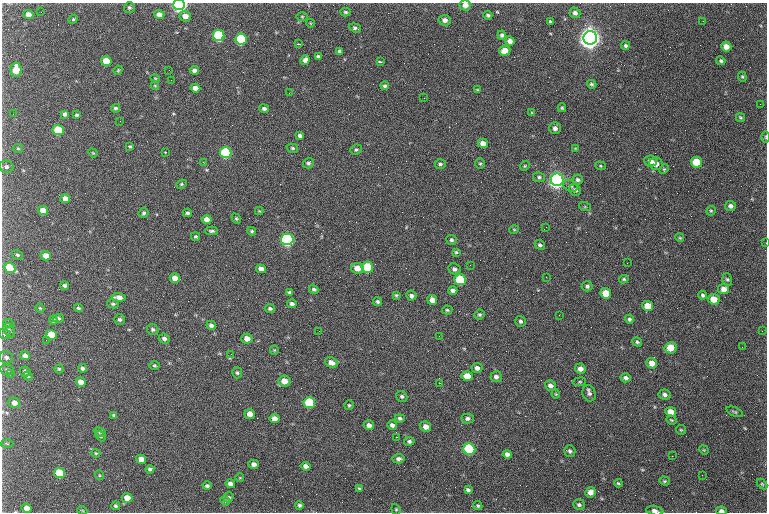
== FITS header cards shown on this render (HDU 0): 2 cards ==
NAXIS1  =                  765 /fastest changing axis
NAXIS2  =                  510 /next to fastest changing axis

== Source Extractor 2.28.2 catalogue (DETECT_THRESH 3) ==
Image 765 x 510 px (HDU 0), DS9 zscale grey, 1 PNG px = 1 image px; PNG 769 x 514 px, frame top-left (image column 1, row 510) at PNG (2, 3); each listed source drawn as its Kron ellipse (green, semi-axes under 4 px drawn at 4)
Background 1200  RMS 11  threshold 32.6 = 3 sigma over >= 5 px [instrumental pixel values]
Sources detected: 247; all 247 listed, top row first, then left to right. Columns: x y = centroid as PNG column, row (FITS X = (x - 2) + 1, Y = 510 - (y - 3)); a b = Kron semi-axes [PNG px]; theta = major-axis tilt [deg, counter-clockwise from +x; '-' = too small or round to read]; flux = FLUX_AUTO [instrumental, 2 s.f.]
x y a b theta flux
179 5 6 5 - 210000
465 5 6 5 - 4600
129 7 5 5 - 1300
41 12 2 2 - 330
345 12 5 4 - 1200
575 13 5 5 - 2200
28 14 5 4 - 5700
159 14 5 4 - 4200
488 15 4 3 - 1300
185 16 6 5 - 5000
302 16 6 4 -1 650
73 19 4 4 - 800
445 20 6 5 - 3400
550 21 4 3 - 1100
703 21 3 2 - 670
310 23 4 2 - 560
355 28 6 3 -18 1400
219 35 6 5 - 78000
502 35 4 4 - 1400
590 38 7 6 - 980000
241 39 6 5 - 66000
510 41 5 4 - 3500
298 44 3 2 - 1700
625 46 4 4 - 1200
726 47 5 5 - 4400
340 51 4 3 - 1700
505 51 5 5 - 8000
318 57 4 4 - 1500
305 60 5 4 - 3000
106 61 5 5 - 16000
721 61 5 4 - 1200
380 62 4 2 - 760
16 70 7 5 -87 17000
118 70 4 4 - 750
169 70 2 2 - 290
194 70 4 4 - 2200
742 77 5 4 - 900
155 78 5 3 - 560
171 80 2 2 - 2600
592 84 5 4 - 1200
155 86 4 4 - 670
385 86 4 4 - 1400
195 88 5 4 - 4500
477 90 3 2 - 770
289 93 2 2 - 690
424 98 3 2 - 630
760 104 2 2 - 2000
116 108 4 4 - 1300
264 108 5 4 - 1700
562 108 4 3 - 880
531 112 3 3 - 1900
13 114 2 2 - 360
65 114 4 4 - 2000
77 115 4 4 - 1200
740 117 5 4 - 930
120 121 2 2 - 320
555 128 6 5 - 2700
58 130 5 5 - 39000
300 136 4 3 - 7100
765 137 6 4 89 860
483 143 5 4 - 4600
130 146 4 3 - 1600
18 148 5 4 - 900
292 148 6 4 -16 1100
575 148 4 2 - 520
356 149 6 4 24 1200
165 152 2 2 - 570
93 153 5 3 - 640
226 153 6 5 - 88000
651 161 6 5 - 3500
203 162 3 2 - 3600
696 162 5 5 - 17000
308 163 6 5 - 1400
440 164 5 5 - 1400
480 164 5 5 - 950
656 164 7 6 - 4600
525 166 5 4 - 920
600 166 5 4 - 810
6 167 7 6 - 2000
664 169 5 4 - 840
539 177 6 5 - 1500
557 180 6 6 - 380000
578 180 5 5 - 1700
181 184 5 4 - 950
570 186 7 5 -25 1900
575 190 6 5 - 2000
65 199 5 4 - 5700
730 206 5 5 - 2500
585 207 6 4 -18 700
43 210 5 4 - 7700
259 211 4 4 - 610
711 211 5 4 - 900
144 213 5 5 - 1300
187 213 4 4 - 1300
236 218 5 4 - 1100
207 219 5 4 - 5200
546 227 3 2 - 3600
514 230 5 3 - 700
212 231 6 3 0 1400
252 231 4 4 - 1100
196 236 4 3 - 900
680 238 4 3 - 710
287 239 6 6 - 170000
451 240 5 5 - 1300
766 243 3 2 - 560
540 245 5 4 - 1400
456 252 4 4 - 900
18 255 6 4 -30 1100
46 256 5 4 - 7300
627 263 2 2 - 1000
470 265 2 2 - 320
367 267 6 5 - 45000
10 268 5 5 - 28000
357 268 6 5 - 7300
261 269 5 4 - 4000
454 269 6 5 - 2000
546 277 3 2 - 790
175 278 5 4 - 6200
624 279 5 3 - 990
727 279 6 5 - 1200
460 280 6 5 - 47000
65 285 4 4 - 1400
587 286 5 5 - 1600
314 289 5 4 - 1400
724 289 5 5 - 4500
453 290 5 3 - 1900
290 292 3 3 - 1300
606 293 5 5 - 13000
396 295 4 4 - 830
703 295 4 4 - 1300
411 296 5 5 - 1900
119 297 7 4 -5 4400
714 299 6 5 - 8900
432 300 5 5 - 5200
378 302 5 4 - 1400
113 304 6 4 -11 1300
292 304 5 4 - 1900
648 306 5 5 - 11000
40 308 5 4 - 740
78 308 4 3 - 970
270 308 5 4 - 1300
447 310 5 4 - 1000
480 315 5 5 - 1200
559 315 3 2 - 540
58 318 5 4 - 1500
120 319 5 5 - 1600
629 319 4 4 - 1400
53 320 5 4 - 1200
521 321 6 5 - 1500
9 324 6 3 -20 920
211 325 5 4 - 2000
153 329 6 5 - 1500
9 330 8 5 -59 1600
319 331 2 2 - 470
762 331 3 2 - 610
5 334 6 5 - 1200
51 335 5 5 - 23000
439 336 3 2 - 720
247 338 5 5 - 6000
164 339 5 5 - 2100
46 340 3 2 - 800
637 342 5 4 - 1300
742 347 2 2 - 330
670 348 6 6 - 11000
274 350 4 4 - 720
231 354 2 2 - 2000
25 356 5 4 - 3300
6 358 7 6 - 1900
331 363 6 5 - 4700
652 363 5 5 - 6100
154 365 5 5 - 1000
82 368 4 4 - 1900
477 368 5 5 - 3000
59 369 4 4 - 830
580 369 5 5 - 3900
7 370 7 5 -11 1700
25 371 5 4 - 1800
11 373 3 3 - 520
237 373 5 5 - 1200
28 376 5 4 - 930
467 376 5 5 - 12000
496 377 5 5 - 2400
626 378 5 4 - 2300
284 381 6 5 - 7700
81 382 5 4 - 5200
580 382 6 3 8 830
439 383 2 2 - 19000
550 385 5 5 - 2700
589 393 8 6 -70 2200
556 394 4 4 - 730
665 394 6 5 - 2000
402 396 6 5 - 1300
14 403 6 5 - 4800
309 403 6 5 - 55000
349 405 5 5 - 1000
671 412 5 5 - 7900
735 412 9 4 -22 1100
250 414 5 5 - 6700
114 415 4 3 - 1200
400 418 5 4 - 1500
467 418 6 5 - 2000
275 419 5 4 - 5200
671 420 5 4 - 770
369 425 5 5 - 3500
392 425 5 4 - 2000
426 427 5 5 - 4700
681 430 5 4 - 850
100 432 6 4 -26 1100
101 436 6 4 -49 1100
396 437 2 2 - 43000
409 441 5 4 - 1600
7 444 6 4 -2 910
469 449 6 5 - 82000
704 450 5 4 - 660
570 451 6 5 - 1600
96 453 4 3 - 780
507 454 4 4 - 2600
672 456 2 2 - 8800
141 459 5 4 - 4800
398 459 6 4 4 2000
254 464 5 4 - 3000
305 466 5 4 - 2900
150 469 4 4 - 1800
59 473 5 5 - 32000
99 475 5 3 - 620
702 475 2 2 - 2600
240 478 4 2 - 580
664 481 5 4 - 920
618 483 4 3 - 810
230 484 5 4 - 3100
762 484 6 4 -45 920
207 486 4 4 - 1500
359 489 4 3 - 1000
468 490 4 4 - 1600
590 492 5 5 - 4500
228 497 5 4 - 1600
127 498 5 4 - 8400
225 501 5 4 - 930
299 505 4 4 - 1200
579 505 6 5 - 1600
115 506 4 4 - 1300
478 506 5 4 - 1200
27 508 5 4 - 5800
396 509 5 4 - 870
82 510 5 3 - 650
655 511 9 4 -10 3400
721 511 5 4 - 2600
At the frame edge (FLAGS 8, measured only in part): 7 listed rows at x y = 179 5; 465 5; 765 137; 766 243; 27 508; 655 511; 721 511

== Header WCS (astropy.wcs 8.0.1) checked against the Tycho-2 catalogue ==
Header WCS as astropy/WCSLIB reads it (CRVAL/CRPIX/CD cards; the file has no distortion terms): RA---TAN/DEC--TAN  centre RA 05:07:42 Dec +30:24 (76.92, +30.41 deg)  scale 1.07 arcsec/px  FOV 13.6' x 9.1'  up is +180 deg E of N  parity flipped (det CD > 0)
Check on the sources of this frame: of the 60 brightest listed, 4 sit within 2.0 arcsec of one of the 8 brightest Tycho-2 stars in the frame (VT <= 12.12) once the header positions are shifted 0.35 arcsec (0.13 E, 0.33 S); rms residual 0.83 arcsec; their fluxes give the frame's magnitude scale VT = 24.62 - 2.5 log10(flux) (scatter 0.11 mag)
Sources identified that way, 4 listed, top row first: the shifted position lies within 2.0 arcsec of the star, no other Tycho-2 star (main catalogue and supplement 1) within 4.0 arcsec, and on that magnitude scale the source's flux lands within +1.5 / -3 mag of the star's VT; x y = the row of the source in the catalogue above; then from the Tycho-2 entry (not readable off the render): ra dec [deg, ICRS J2000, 3 dp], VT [Tycho-2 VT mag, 2 dp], TYC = Tycho-2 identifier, HIP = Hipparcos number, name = IAU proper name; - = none
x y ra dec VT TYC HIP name
179 5 76.994 +30.332 11.27 2389-429-1 - -
590 38 76.853 +30.341 9.68 2389-936-1 - -
557 180 76.864 +30.383 10.85 2389-874-1 - -
287 239 76.957 +30.401 10.42 2389-955-1 23873 -